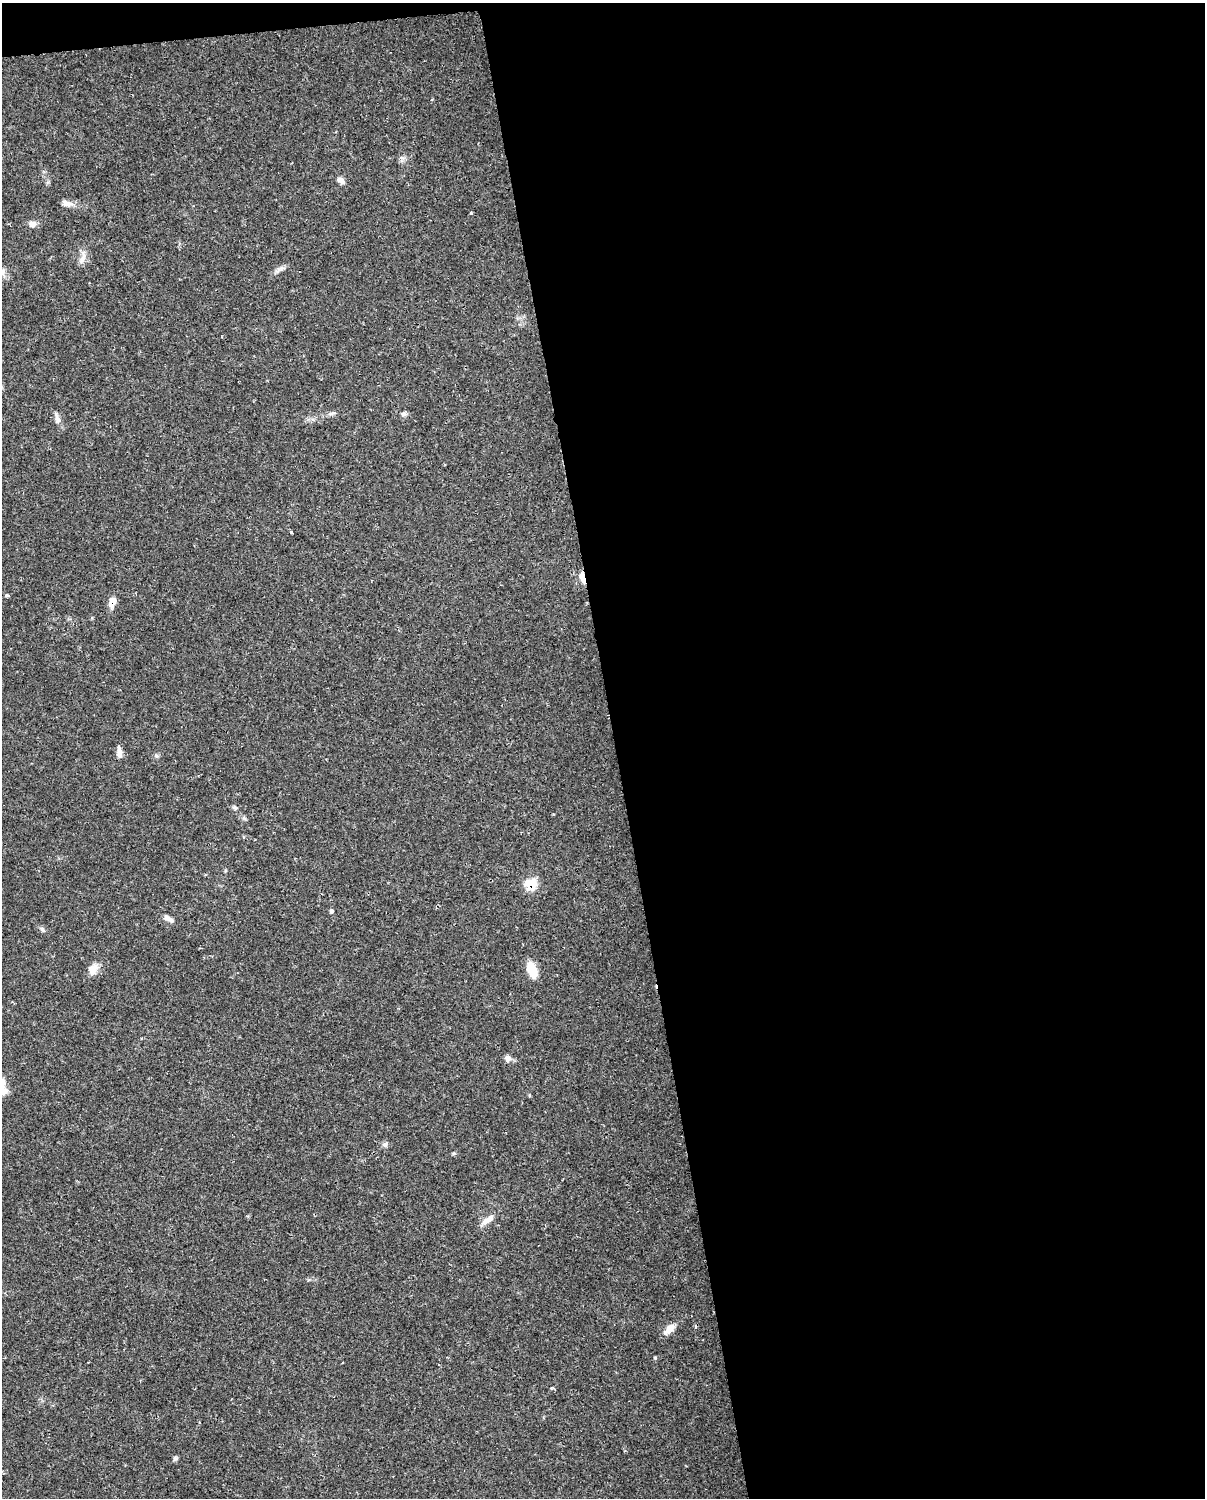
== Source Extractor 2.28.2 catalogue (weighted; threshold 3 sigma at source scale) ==
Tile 4 of 4 x 3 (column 4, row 1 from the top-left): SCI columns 3610-4812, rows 3020-4515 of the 4812 x 4588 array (HDU 1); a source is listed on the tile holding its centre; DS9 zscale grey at full resolution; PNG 1207 x 1500 px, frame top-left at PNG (2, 3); no overlay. Shown black and unused: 50% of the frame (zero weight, under 2 of 3 exposures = <1% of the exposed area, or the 3 px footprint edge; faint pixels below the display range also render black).
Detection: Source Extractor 2.28.2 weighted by HDU 2 'WHT'; one run over the whole footprint, this tile lists its part. Background 0.0362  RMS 0.0036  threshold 0.0163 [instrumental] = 3 sigma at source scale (4.5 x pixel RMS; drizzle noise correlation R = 1.50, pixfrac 1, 0.0396/0.0396 arcsec/px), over >= 5 px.
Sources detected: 30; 1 cosmic-ray / hot-pixel residue — not listed; the other 29 listed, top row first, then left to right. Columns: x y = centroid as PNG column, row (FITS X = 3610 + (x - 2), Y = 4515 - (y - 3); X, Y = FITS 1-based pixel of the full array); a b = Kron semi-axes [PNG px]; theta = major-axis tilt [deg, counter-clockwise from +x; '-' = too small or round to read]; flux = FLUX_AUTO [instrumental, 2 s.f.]
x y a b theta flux
341 180 9 6 -33 1.9
67 203 15 7 -16 2.2
471 213 3 3 - 0.63
32 224 11 8 -4 1.7
83 257 22 7 71 2.6
280 269 17 6 33 1.6
2 271 12 7 -52 1.9
332 413 12 4 24 0.94
404 414 8 6 17 0.91
57 418 19 6 -76 1.8
291 532 3 3 - 1.7
582 578 13 6 -73 3.4
7 595 4 3 - 0.94
112 601 12 8 70 3.2
119 753 12 6 -83 2.1
235 808 7 5 -43 0.73
530 884 7 6 - 15
331 911 6 5 - 0.62
168 919 14 6 -33 1.7
42 929 9 4 -45 0.78
93 969 15 10 62 3.5
532 971 19 9 -68 6.6
508 1058 9 8 - 1.6
4 1091 12 11 - 2.5
386 1144 9 5 26 0.89
487 1220 20 7 33 2.9
669 1329 17 8 46 3.5
552 1388 5 4 - 0.46
175 1458 6 5 - 0.75
Overlapping masked pixels (flux is a lower limit): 3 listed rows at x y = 582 578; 112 601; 530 884
Isophote crosses this tile's border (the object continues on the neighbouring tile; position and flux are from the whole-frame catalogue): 2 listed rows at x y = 2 271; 4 1091
Unlisted compact peaks at least as high as the median listed source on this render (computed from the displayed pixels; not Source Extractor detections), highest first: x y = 454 1153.